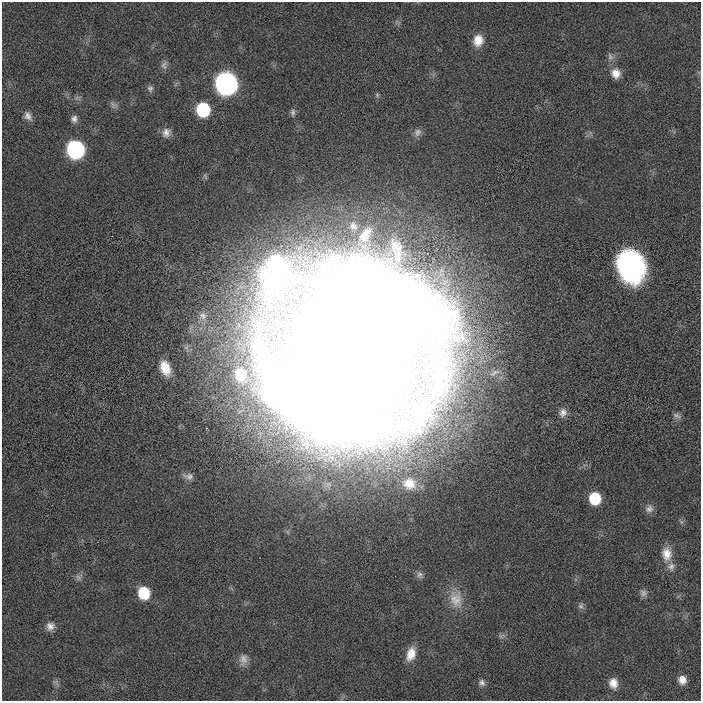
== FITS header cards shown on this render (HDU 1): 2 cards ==
NAXIS1  =                  699 / length of original image axis
NAXIS2  =                  699 / length of original image axis

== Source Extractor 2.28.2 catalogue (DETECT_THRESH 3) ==
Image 699 x 699 px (HDU 1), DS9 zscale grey, 1 PNG px = 1 image px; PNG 703 x 703 px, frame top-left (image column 1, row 699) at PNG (2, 2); no overlay
Background 1.14e-04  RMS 0.0025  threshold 0.00738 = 3 sigma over >= 5 px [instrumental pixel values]
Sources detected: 42; all 42 listed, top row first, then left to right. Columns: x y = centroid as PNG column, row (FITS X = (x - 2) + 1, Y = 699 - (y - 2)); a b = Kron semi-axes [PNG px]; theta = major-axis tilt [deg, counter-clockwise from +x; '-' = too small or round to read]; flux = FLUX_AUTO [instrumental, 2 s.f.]
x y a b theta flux
478 40 12 10 81 2.3
610 57 11 7 -72 0.69
164 65 13 8 88 0.69
616 73 12 11 - 1.7
226 83 11 10 - 120
150 88 8 8 - 0.52
112 104 13 5 -63 0.53
203 109 10 9 - 14
293 112 10 6 88 0.53
28 116 12 9 -56 0.98
74 119 10 7 83 0.74
417 132 11 9 66 0.8
166 133 12 11 - 1.1
75 149 11 10 - 43
353 226 14 11 -78 1.7
365 234 29 16 57 5
631 266 29 22 -71 31
203 316 12 10 -62 1.3
350 352 95 77 72 3500
165 368 18 11 -70 3.2
240 375 18 14 -71 6.8
563 413 12 10 66 1.1
677 416 11 7 -23 0.56
188 476 14 8 -10 0.84
409 483 19 16 -13 3.4
595 498 10 8 -77 6.6
649 509 11 9 29 0.87
667 554 18 12 -85 2.4
671 566 11 9 41 0.9
420 575 9 8 - 0.63
78 577 8 8 - 0.61
144 593 10 9 - 6.7
643 593 10 9 - 0.66
456 599 26 18 -78 3.5
581 606 8 8 - 0.5
50 626 11 11 - 1.1
500 636 7 5 -56 0.38
411 654 17 10 72 2.3
243 659 15 10 80 1.2
682 680 9 8 - 1.4
482 683 9 7 -51 0.64
613 683 12 9 -76 1.6